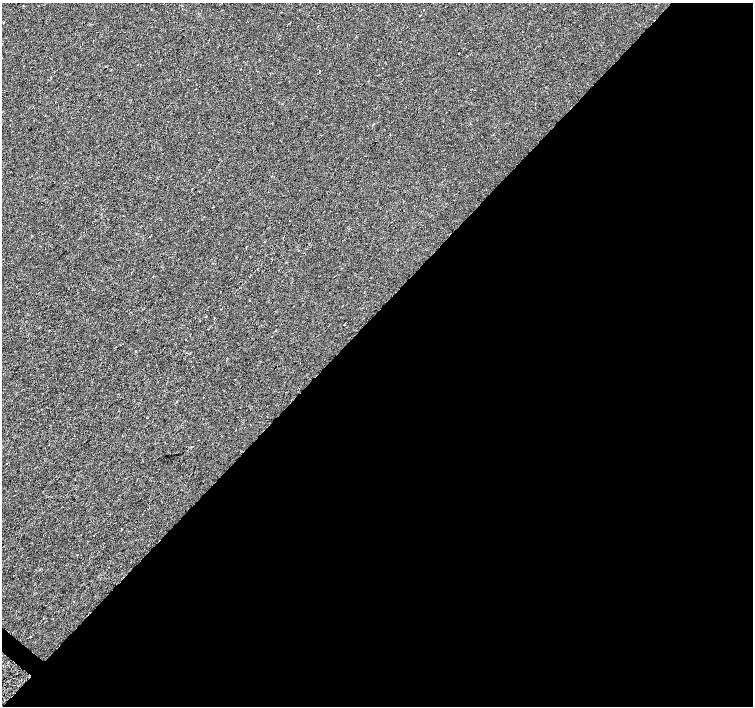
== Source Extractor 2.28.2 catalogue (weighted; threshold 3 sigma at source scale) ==
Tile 12 of 4 x 4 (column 4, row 3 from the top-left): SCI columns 4515-6016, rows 1641-3047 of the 6016 x 6029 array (HDU 1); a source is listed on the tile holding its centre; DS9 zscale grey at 2 x 2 block average (1 PNG px = mean of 2 x 2 image px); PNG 755 x 708 px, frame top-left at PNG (2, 3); no overlay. Shown black and unused: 56% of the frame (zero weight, under 2 of 3 exposures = <1% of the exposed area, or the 3 px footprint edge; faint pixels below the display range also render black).
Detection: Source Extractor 2.28.2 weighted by HDU 2 'WHT'; one run over the whole footprint, this tile lists its part. Background 2.22e-04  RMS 0.0026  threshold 0.0116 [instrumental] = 3 sigma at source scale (4.5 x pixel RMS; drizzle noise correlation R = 1.50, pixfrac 1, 0.0396/0.0396 arcsec/px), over >= 5 px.
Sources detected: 9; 2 cosmic-ray / hot-pixel residue — not listed; the other 7 listed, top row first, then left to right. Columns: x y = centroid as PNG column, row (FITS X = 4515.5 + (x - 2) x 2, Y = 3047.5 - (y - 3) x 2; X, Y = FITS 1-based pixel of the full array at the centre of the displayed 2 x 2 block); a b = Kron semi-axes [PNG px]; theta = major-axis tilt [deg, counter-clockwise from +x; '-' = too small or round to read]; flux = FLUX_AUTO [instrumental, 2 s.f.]
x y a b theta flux
424 10 2 2 - 0.36
419 16 2 2 - 0.24
458 53 2 2 - 1.2
150 237 2 2 - 0.3
185 340 2 2 - 0.4
203 397 2 2 - 0.27
235 430 2 2 - 0.52